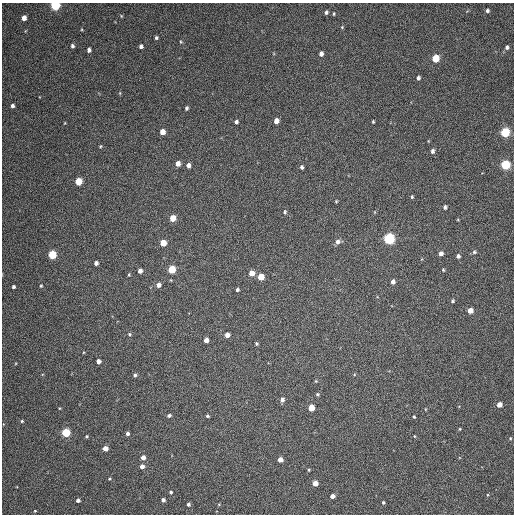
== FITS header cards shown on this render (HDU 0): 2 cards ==
NAXIS1  =                  512 / Axis length
NAXIS2  =                  512 / Axis length

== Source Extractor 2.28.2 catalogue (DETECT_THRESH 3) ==
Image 512 x 512 px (HDU 0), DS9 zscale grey, 1 PNG px = 1 image px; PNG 516 x 516 px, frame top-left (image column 1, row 512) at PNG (2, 3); no overlay
Background 76.2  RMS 8.7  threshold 26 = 3 sigma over >= 5 px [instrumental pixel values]
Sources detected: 93; all 93 listed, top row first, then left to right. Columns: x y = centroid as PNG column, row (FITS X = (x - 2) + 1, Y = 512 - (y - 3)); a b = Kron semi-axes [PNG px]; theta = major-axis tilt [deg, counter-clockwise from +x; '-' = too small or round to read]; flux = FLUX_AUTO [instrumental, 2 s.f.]
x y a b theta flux
55 5 5 5 - 61000
487 11 4 4 - 1100
326 12 4 3 - 1300
334 14 4 3 - 660
121 16 5 3 - 570
24 18 4 4 - 4000
342 27 4 3 - 530
156 38 3 3 - 970
181 42 5 3 - 570
72 46 4 3 - 1300
141 46 4 4 - 1500
507 47 5 4 - 1500
89 50 4 4 - 1800
321 54 5 4 - 2300
435 58 5 5 - 19000
418 78 4 4 - 1300
12 106 4 3 - 1700
186 108 4 3 - 1100
276 121 5 4 - 3700
236 122 4 4 - 1300
373 122 3 2 - 620
162 132 5 4 - 5700
505 132 5 5 - 51000
100 146 4 4 - 570
432 151 5 4 - 1700
178 164 5 4 - 3400
188 165 5 4 - 2300
505 165 5 5 - 55000
302 167 4 3 - 1300
78 181 5 5 - 17000
412 197 4 4 - 780
336 201 4 3 - 580
445 207 4 4 - 1400
285 212 6 4 -83 950
172 218 5 4 - 9700
389 239 5 5 - 96000
338 242 6 6 - 2300
163 243 5 5 - 10000
474 252 6 5 - 1100
441 254 5 5 - 2500
52 255 5 5 - 30000
458 256 4 4 - 1700
96 263 4 4 - 2200
171 269 5 5 - 23000
443 270 4 3 - 610
140 271 4 4 - 2800
251 273 5 4 - 6100
129 274 4 3 - 540
261 277 5 5 - 11000
171 280 3 3 - 460
393 281 5 4 - 2100
159 285 5 5 - 2500
41 286 4 3 - 560
13 287 4 3 - 1100
237 290 3 3 - 1100
452 301 4 4 - 900
470 311 4 4 - 6500
129 334 5 4 - 800
227 335 4 4 - 3100
206 340 4 4 - 3400
256 344 3 3 - 740
98 361 4 4 - 2800
135 375 4 4 - 1100
316 381 4 4 - 540
317 394 5 4 - 790
282 400 5 5 - 2200
499 405 4 4 - 5500
60 408 3 3 - 460
311 408 5 4 - 11000
169 415 4 3 - 1300
207 416 4 3 - 830
414 417 3 3 - 580
22 421 4 4 - 680
460 429 3 3 - 510
66 433 5 5 - 39000
127 434 4 4 - 1600
86 436 3 3 - 680
414 436 4 3 - 470
510 438 3 3 - 470
105 448 4 4 - 5200
143 457 5 4 - 3200
280 460 4 4 - 4700
142 466 4 4 - 3100
309 470 4 3 - 590
109 479 4 3 - 520
315 483 4 4 - 6600
171 492 4 3 - 850
332 496 4 4 - 2900
78 500 4 3 - 1600
163 500 4 4 - 1800
383 502 4 3 - 780
188 504 3 3 - 1200
35 511 3 2 - 400
At the frame edge (FLAGS 8, measured only in part): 1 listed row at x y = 55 5